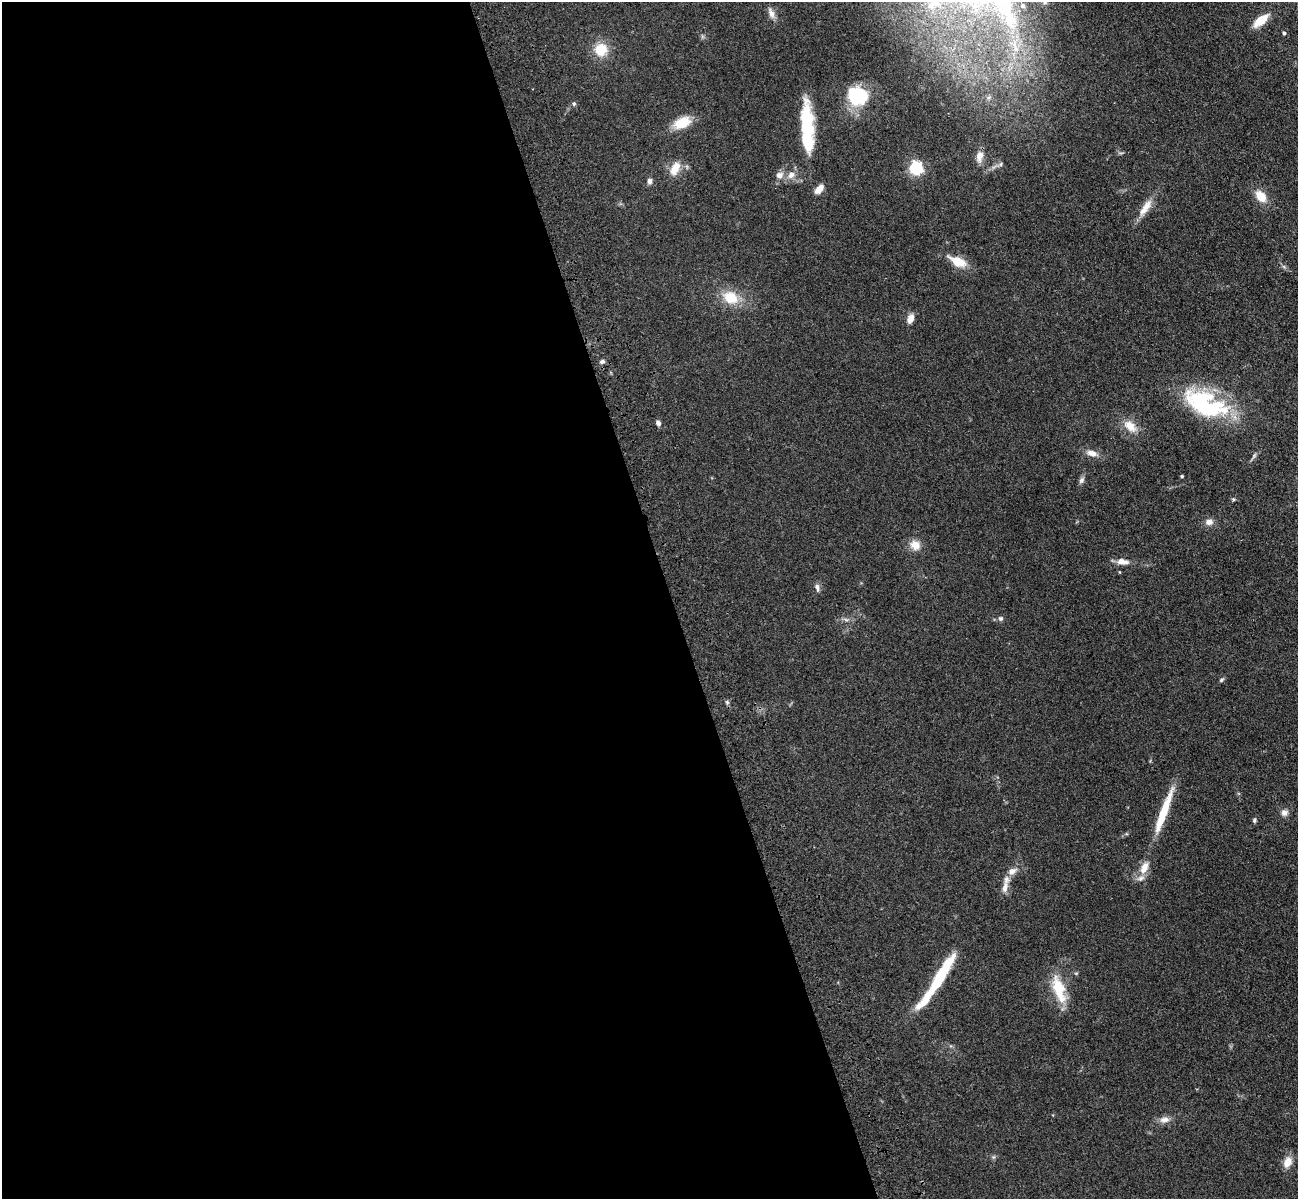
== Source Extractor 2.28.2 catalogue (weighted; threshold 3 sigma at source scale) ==
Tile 9 of 4 x 4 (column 1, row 3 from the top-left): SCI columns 116-1411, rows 1505-2701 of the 5417 x 5283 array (HDU 1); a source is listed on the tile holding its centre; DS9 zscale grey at full resolution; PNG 1300 x 1201 px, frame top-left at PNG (2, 2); no overlay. Shown black and unused: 52% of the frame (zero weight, under 3 of 4 exposures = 6% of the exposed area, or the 3 px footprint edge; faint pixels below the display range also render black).
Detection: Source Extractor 2.28.2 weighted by HDU 2 'WHT'; one run over the whole footprint, this tile lists its part. Background 0.0592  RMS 0.0062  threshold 0.0277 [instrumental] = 3 sigma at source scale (4.5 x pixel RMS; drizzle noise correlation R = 1.50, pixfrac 1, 0.05/0.05 arcsec/px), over >= 5 px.
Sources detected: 57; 1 inside a brighter object's white glare — not listed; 5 inside a brighter listed object's ellipse — not listed separately; the other 51 listed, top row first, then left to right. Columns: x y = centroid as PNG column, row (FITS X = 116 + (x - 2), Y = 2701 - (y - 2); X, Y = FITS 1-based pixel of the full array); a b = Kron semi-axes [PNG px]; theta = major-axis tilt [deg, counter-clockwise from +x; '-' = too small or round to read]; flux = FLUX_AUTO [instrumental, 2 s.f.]
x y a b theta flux
934 3 22 10 39 9.8
1023 6 8 8 - 3
771 13 16 7 -66 3.7
1261 20 17 8 40 12
1284 33 4 4 - 1.1
1015 46 28 12 -70 18
601 50 14 14 - 14
858 95 21 19 -28 33
574 104 6 5 - 1
682 123 22 13 23 13
807 128 59 16 87 33
979 156 17 9 81 5
1001 164 6 4 71 0.96
675 168 21 11 62 7.7
916 168 6 5 - 120
779 175 9 8 - 3.8
791 175 11 8 33 4.4
649 181 7 6 - 2.1
819 189 12 6 46 4.9
1261 196 13 9 -49 10
1145 208 27 9 55 7.9
958 261 24 11 -26 11
731 297 15 11 -27 16
910 318 12 8 70 3.9
602 361 7 6 - 1.6
1205 404 54 27 -26 65
658 423 6 5 - 2.1
1130 426 19 11 -41 8.7
1092 453 15 8 -18 4.6
1182 476 3 3 - 0.75
1081 480 9 7 66 1.8
1233 499 5 4 - 0.68
1209 522 10 8 2 3.3
915 545 13 12 - 6.3
1122 562 15 7 -6 5.2
817 587 11 6 -73 2.3
1001 618 7 6 - 1.4
846 620 7 4 -2 1.3
1221 680 7 4 37 0.98
727 702 5 5 - 0.92
1164 811 60 8 70 22
1284 813 9 9 - 2.8
1254 820 6 5 - 1
1012 871 13 8 28 4.1
1141 878 12 7 14 3.1
1005 887 18 8 76 4.3
939 978 46 11 60 29
1058 989 35 15 -73 19
1164 1120 14 9 11 4.1
994 1157 7 4 89 0.95
1288 1162 13 9 65 6
Isophote crosses this tile's border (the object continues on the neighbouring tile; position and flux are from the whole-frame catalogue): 1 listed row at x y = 934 3